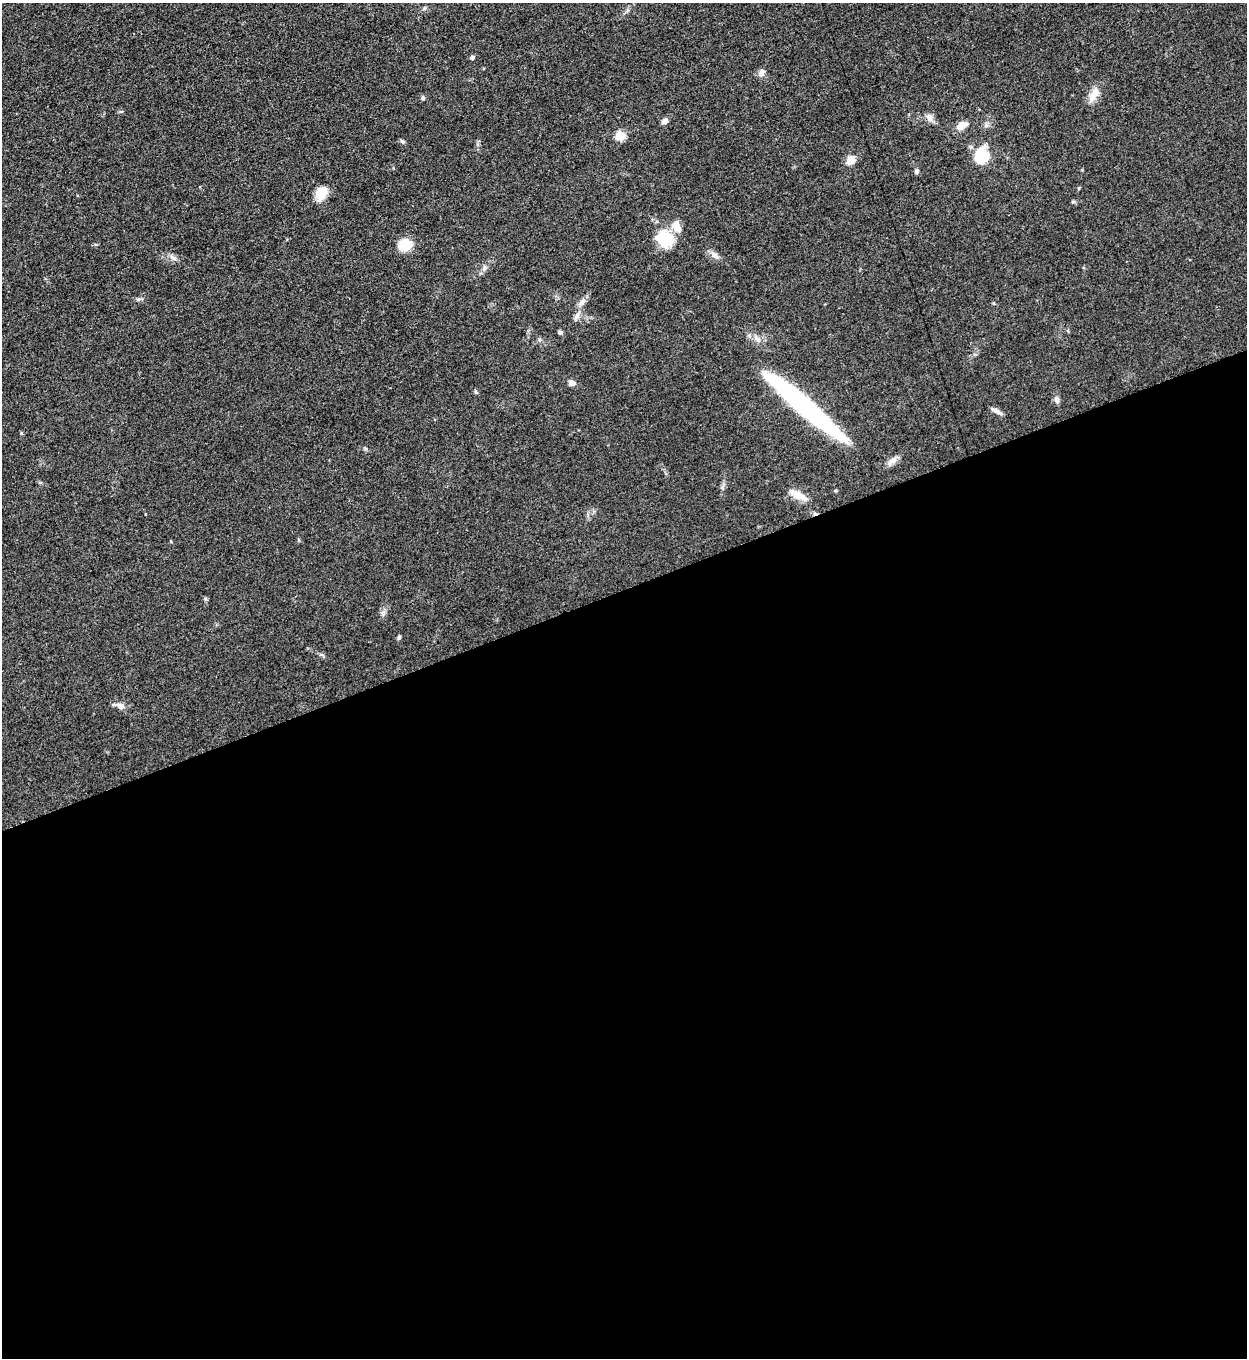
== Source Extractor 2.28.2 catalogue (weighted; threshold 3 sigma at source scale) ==
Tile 15 of 4 x 4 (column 3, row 4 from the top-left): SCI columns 2779-4023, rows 10-1365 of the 5427 x 5438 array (HDU 1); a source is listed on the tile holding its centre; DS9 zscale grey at full resolution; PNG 1249 x 1360 px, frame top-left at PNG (2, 3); no overlay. Shown black and unused: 57% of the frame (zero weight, under 3 of 5 exposures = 1% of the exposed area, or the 3 px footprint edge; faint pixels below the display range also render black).
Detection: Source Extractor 2.28.2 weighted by HDU 2 'WHT'; one run over the whole footprint, this tile lists its part. Background 0.0634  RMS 0.0057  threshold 0.0255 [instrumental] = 3 sigma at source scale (4.5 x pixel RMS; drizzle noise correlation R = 1.50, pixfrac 1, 0.05/0.05 arcsec/px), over >= 5 px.
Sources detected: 33; all 33 listed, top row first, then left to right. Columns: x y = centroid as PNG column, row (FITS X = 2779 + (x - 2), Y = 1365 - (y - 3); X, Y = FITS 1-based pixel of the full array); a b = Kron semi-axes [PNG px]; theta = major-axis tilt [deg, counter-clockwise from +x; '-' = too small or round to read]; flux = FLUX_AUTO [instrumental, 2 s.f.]
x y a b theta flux
472 58 6 5 - 1.2
762 72 10 7 83 2.3
1094 94 22 9 59 5.7
423 98 6 5 - 0.98
929 117 10 8 -55 3
665 121 8 6 32 2.1
961 126 10 6 30 6.6
620 136 5 5 - 24
402 141 6 4 -19 0.89
981 156 15 12 79 21
851 160 11 9 45 4.6
916 171 7 5 -70 1.1
321 193 12 9 56 13
1073 202 6 4 -7 0.86
676 227 15 10 -63 6
664 239 20 16 -33 20
405 244 14 11 14 12
715 255 14 7 -36 3
173 258 9 5 -30 1.9
484 268 7 5 47 1.5
582 302 9 7 35 2.2
577 315 13 4 54 2
560 332 6 5 - 1.1
572 383 8 6 -12 2.4
1057 399 10 6 -73 1.9
804 406 92 13 -41 130
996 411 14 5 -32 2.4
21 433 5 4 - 0.56
892 461 16 7 37 3.2
835 491 5 3 - 0.59
798 495 26 8 -26 6.4
399 637 6 5 - 0.8
120 706 14 7 -27 2.9
Unlisted compact peaks at least as high as the median listed source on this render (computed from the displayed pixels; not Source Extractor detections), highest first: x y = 138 299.